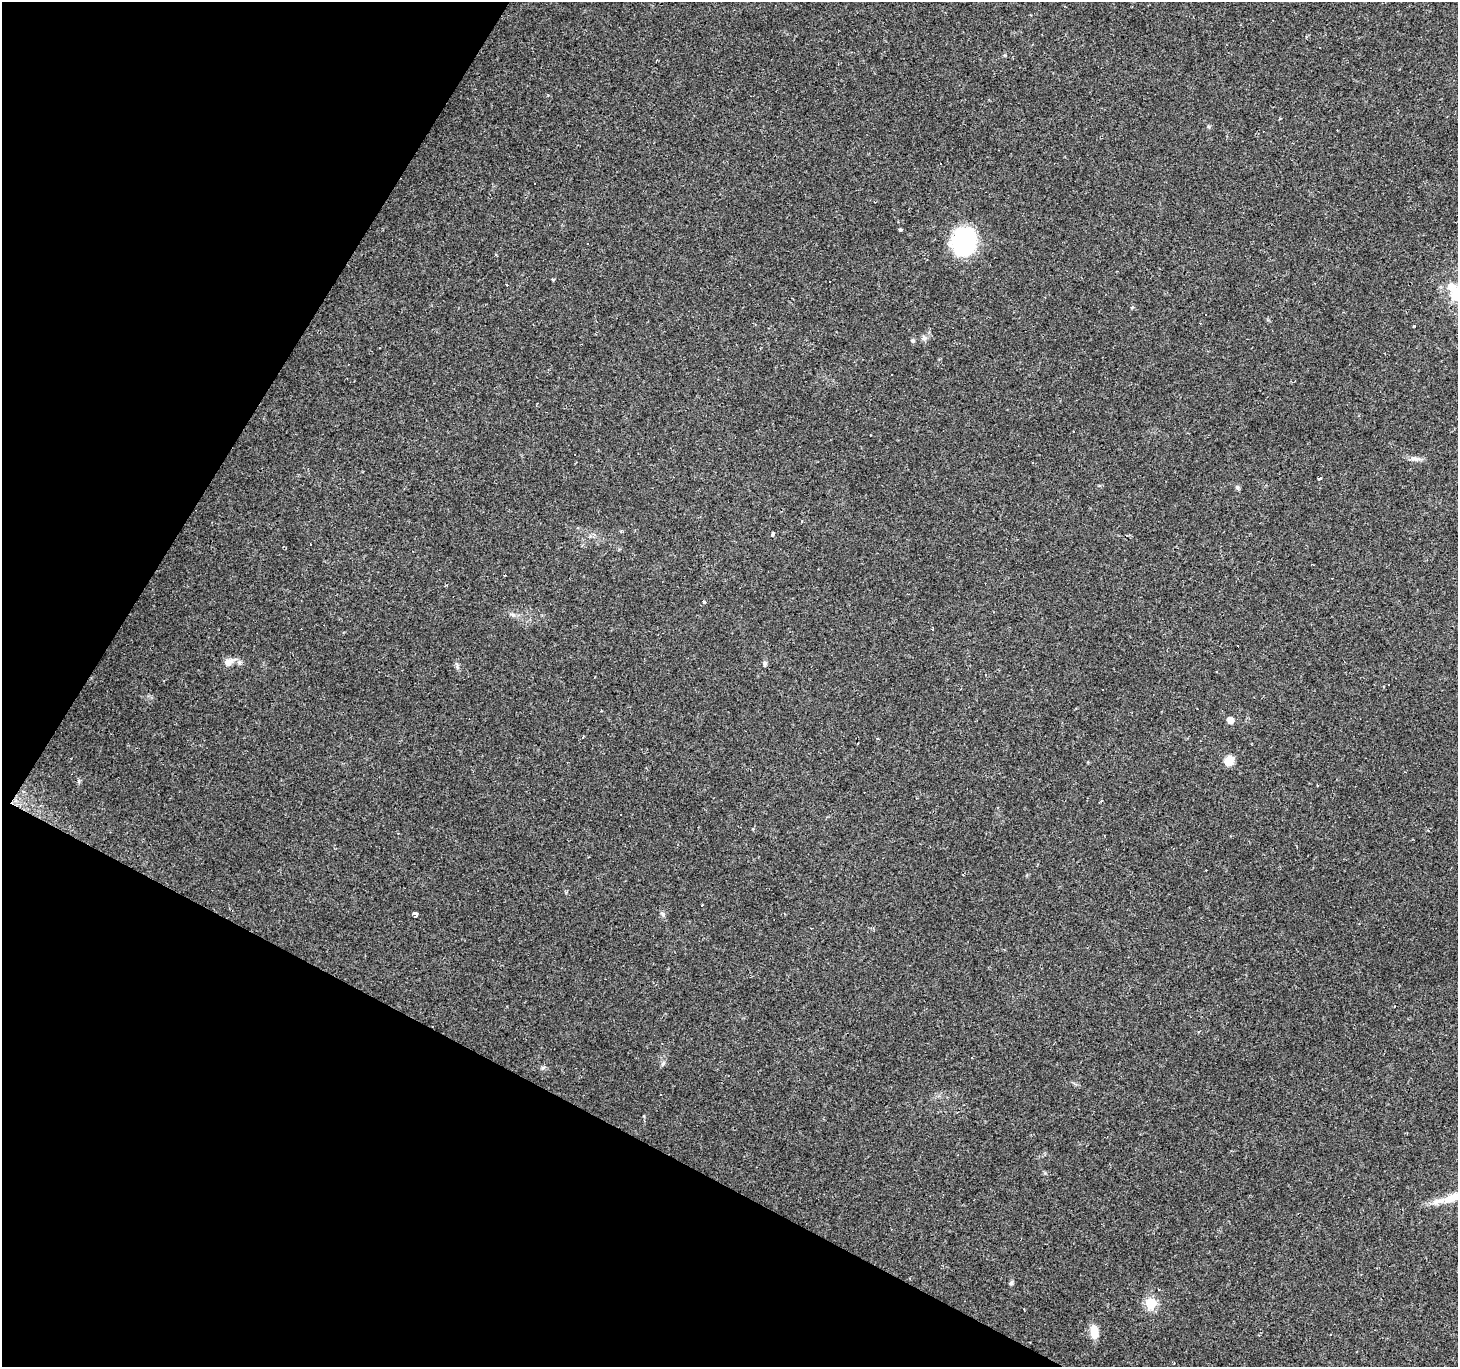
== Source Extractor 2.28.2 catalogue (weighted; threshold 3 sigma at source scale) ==
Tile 9 of 4 x 4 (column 1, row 3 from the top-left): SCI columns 2-1457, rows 1622-2986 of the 5824 x 5906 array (HDU 1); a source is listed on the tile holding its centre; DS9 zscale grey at full resolution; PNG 1460 x 1369 px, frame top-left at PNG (2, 2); no overlay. Shown black and unused: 26% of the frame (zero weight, under 2 of 3 exposures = <1% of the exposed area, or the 3 px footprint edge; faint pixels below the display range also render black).
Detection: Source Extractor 2.28.2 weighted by HDU 2 'WHT'; one run over the whole footprint, this tile lists its part. Background 0.0856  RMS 0.0063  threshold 0.0282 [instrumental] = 3 sigma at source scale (4.5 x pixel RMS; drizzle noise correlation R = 1.50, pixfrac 1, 0.0396/0.0396 arcsec/px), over >= 5 px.
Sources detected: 59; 22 cosmic-ray / hot-pixel residue — not listed; the other 37 listed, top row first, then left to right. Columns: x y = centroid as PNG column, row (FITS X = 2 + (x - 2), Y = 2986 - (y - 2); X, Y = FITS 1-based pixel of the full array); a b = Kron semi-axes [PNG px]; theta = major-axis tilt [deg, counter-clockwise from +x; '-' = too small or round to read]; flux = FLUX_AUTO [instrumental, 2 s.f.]
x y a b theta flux
941 163 3 3 - 2.4
900 229 4 3 - 4.2
965 241 22 19 74 80
507 285 3 2 - 0.94
1451 287 8 8 - 6.2
1414 326 3 3 - 1
924 338 7 6 - 2
913 341 6 5 - 1.1
1414 459 9 4 -9 2.1
1032 462 3 2 - 0.56
1319 478 4 3 - 2.8
1237 487 6 6 - 1.1
772 535 5 3 - 4
505 575 3 2 - 0.64
703 602 4 4 - 1.6
513 615 9 4 -19 1.4
1237 646 3 3 - 5.3
229 662 12 8 42 4.2
764 663 6 6 - 1.2
457 666 11 2 -83 1.1
1230 720 5 5 - 5.8
877 738 4 3 - 0.81
1229 760 11 10 - 6.5
1101 801 4 3 - 0.66
40 805 4 3 - 0.5
620 815 3 3 - 1.1
702 905 3 3 - 0.89
416 914 4 3 - 8.4
663 914 7 5 -38 1.3
971 1058 3 2 - 0.6
663 1063 8 5 62 1.4
543 1068 6 5 - 1.2
1438 1201 22 9 15 7.7
1011 1283 6 5 - 1
1151 1303 6 6 - 48
1094 1332 15 8 -87 8.5
1331 1334 3 3 - 0.51